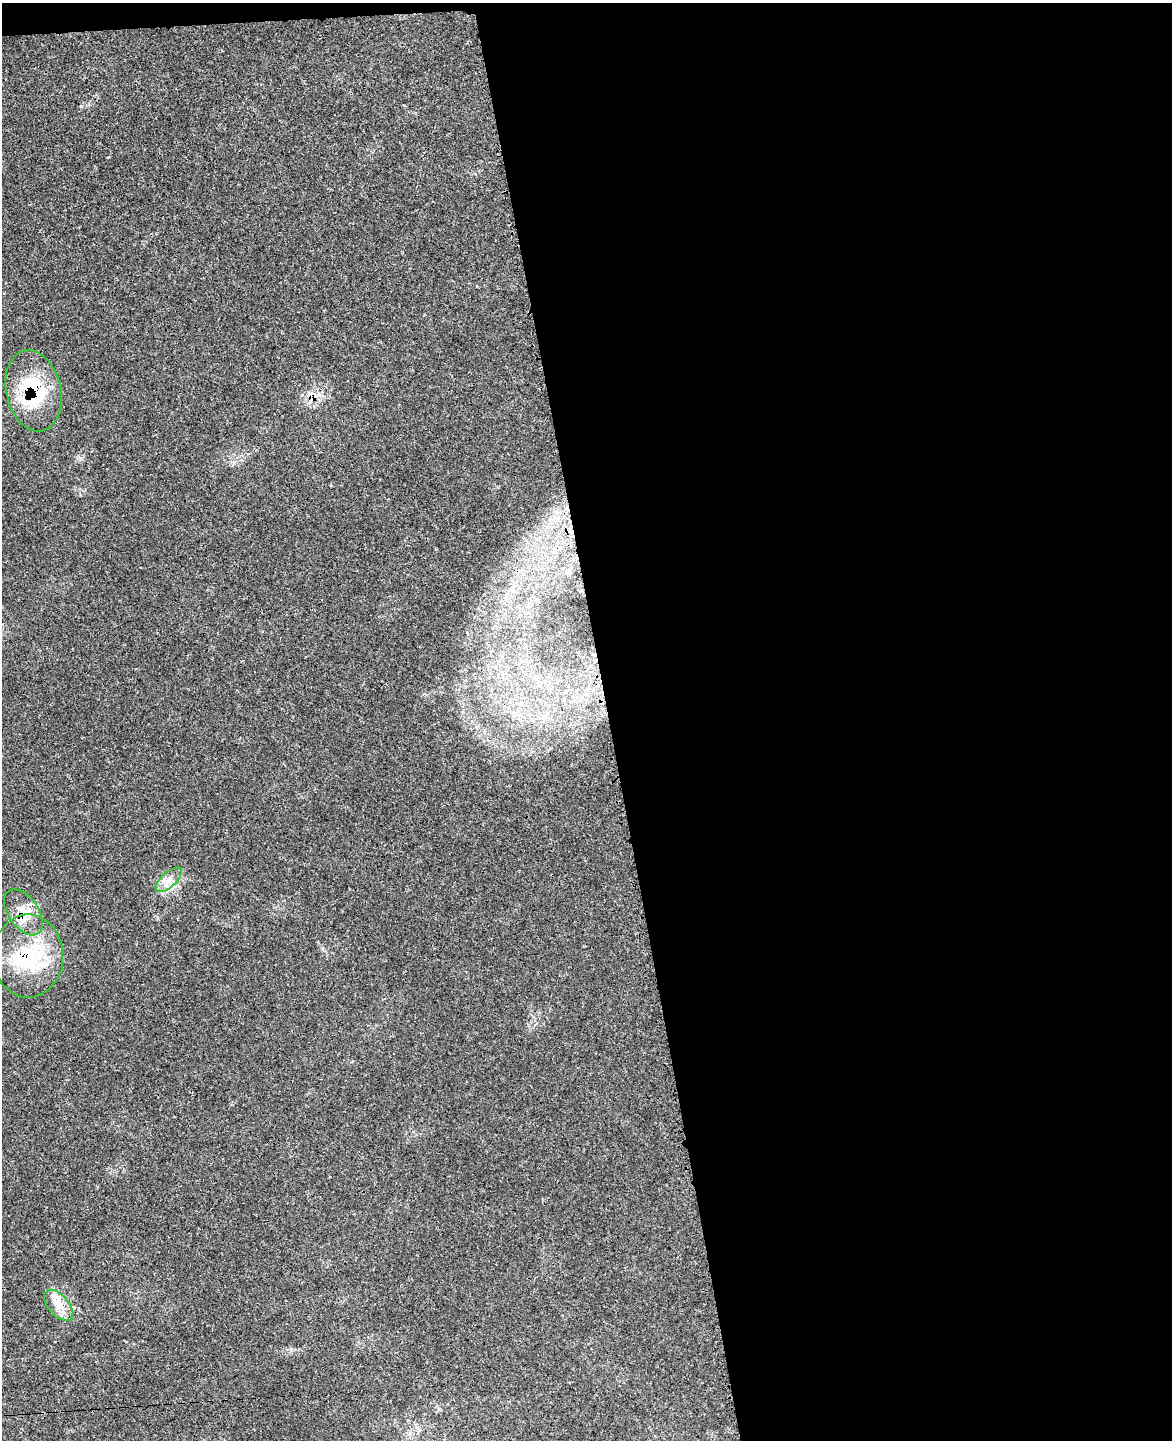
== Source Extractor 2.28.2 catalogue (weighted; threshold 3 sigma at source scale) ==
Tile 4 of 4 x 3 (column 4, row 1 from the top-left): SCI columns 3573-4742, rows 3024-4461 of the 4776 x 4715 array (HDU 1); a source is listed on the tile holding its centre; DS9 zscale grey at full resolution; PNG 1174 x 1442 px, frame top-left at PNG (2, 3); each listed source drawn as its Kron ellipse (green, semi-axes under 4 px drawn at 4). Shown black and unused: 49% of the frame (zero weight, under 3 of 4 exposures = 6% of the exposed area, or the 3 px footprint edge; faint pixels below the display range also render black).
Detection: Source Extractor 2.28.2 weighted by HDU 2 'WHT'; one run over the whole footprint, this tile lists its part. Background 0.0423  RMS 0.003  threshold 0.0133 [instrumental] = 3 sigma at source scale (4.5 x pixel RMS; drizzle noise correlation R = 1.50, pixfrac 1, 0.05/0.05 arcsec/px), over >= 5 px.
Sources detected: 5; all 5 listed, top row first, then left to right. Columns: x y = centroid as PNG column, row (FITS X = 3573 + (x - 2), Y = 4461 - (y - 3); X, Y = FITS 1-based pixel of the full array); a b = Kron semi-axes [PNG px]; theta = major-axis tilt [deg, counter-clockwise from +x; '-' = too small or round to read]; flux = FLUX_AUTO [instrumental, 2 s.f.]
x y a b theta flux
34 391 41 27 -77 21
169 880 16 7 43 2.6
23 912 26 15 -56 6.3
28 956 42 35 90 26
59 1305 19 10 -48 4
Overlapping masked pixels (flux is a lower limit): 3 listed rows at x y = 34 391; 23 912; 28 956